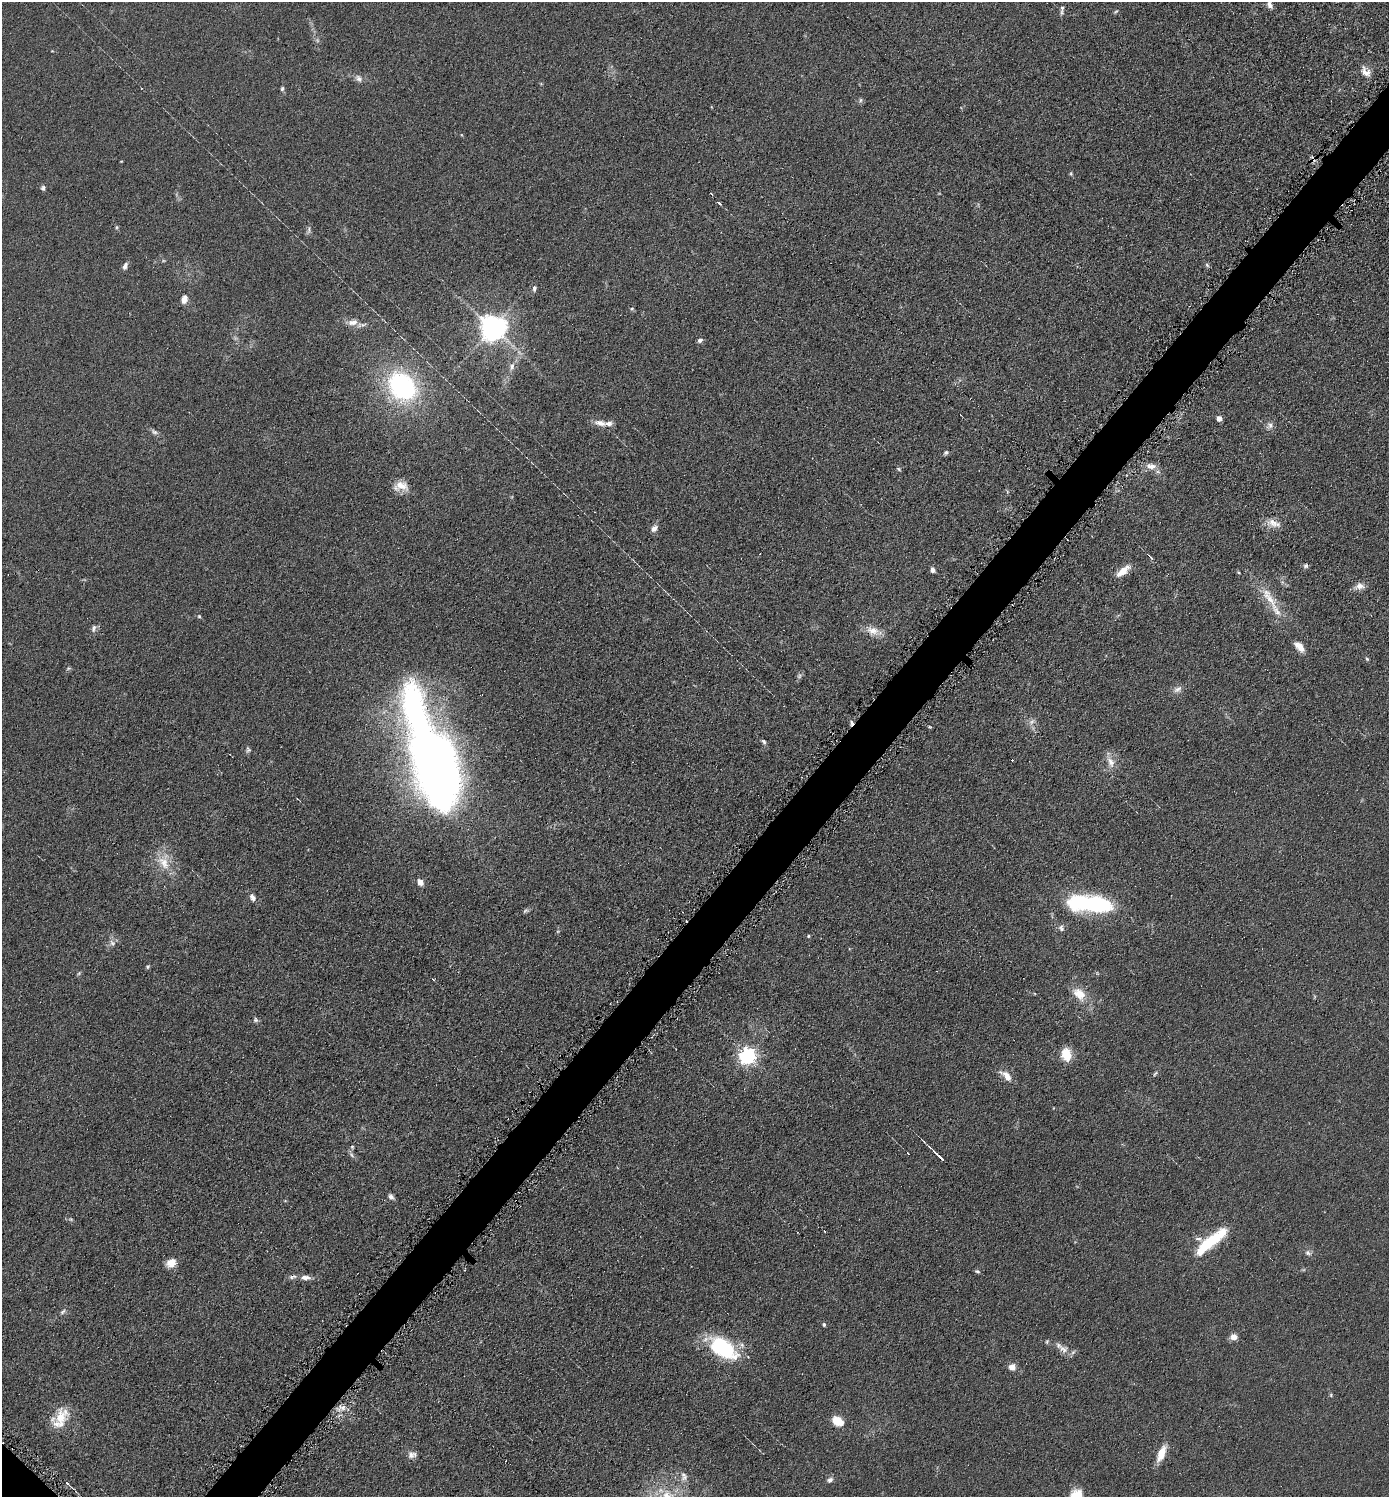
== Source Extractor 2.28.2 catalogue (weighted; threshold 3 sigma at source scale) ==
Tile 10 of 4 x 4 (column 2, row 3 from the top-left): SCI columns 1539-2925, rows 1502-2996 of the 5993 x 5990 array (HDU 1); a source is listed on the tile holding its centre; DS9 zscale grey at full resolution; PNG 1391 x 1499 px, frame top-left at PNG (2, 2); no overlay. Shown black and unused: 4% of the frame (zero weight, under 4 of 8 exposures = <1% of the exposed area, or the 3 px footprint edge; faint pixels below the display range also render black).
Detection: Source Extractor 2.28.2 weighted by HDU 2 'WHT'; one run over the whole footprint, this tile lists its part. Background 0.0898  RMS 0.0077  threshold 0.0314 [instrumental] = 3 sigma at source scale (4.09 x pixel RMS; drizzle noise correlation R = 1.36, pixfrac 0.8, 0.05/0.05 arcsec/px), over >= 5 px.
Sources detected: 117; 3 too faint to see at this stretch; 4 inside a brighter object's white glare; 4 cosmic-ray / hot-pixel residue — not listed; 10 inside a brighter listed object's ellipse — not listed separately; the other 96 listed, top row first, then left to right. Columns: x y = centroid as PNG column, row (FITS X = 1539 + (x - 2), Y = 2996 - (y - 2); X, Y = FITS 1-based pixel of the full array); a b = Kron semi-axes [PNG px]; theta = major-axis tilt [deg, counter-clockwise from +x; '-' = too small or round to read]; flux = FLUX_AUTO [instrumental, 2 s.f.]
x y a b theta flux
1270 5 11 7 -69 3.3
1116 11 8 3 38 0.96
1062 12 9 5 -81 1.7
1366 72 14 9 -48 6
359 78 11 8 -42 3.5
282 89 6 4 73 1.3
860 100 7 4 71 1.3
121 161 3 2 - 0.52
1071 174 6 4 -79 0.99
43 188 7 5 -77 1.5
720 203 6 3 -43 1.2
116 227 6 4 89 1
309 230 13 3 79 1.5
1207 265 7 4 -46 1.2
125 266 9 5 66 2.9
534 288 8 5 89 1.9
184 299 9 6 73 5.4
632 308 5 3 - 0.8
353 322 14 8 11 5.6
492 327 8 8 - 870
700 340 6 5 - 1.9
512 366 12 8 77 4.3
402 386 26 20 -46 130
1219 419 5 5 - 4.4
600 423 19 8 -11 5.7
1270 425 10 9 - 3.3
154 432 12 6 -30 2.3
946 452 7 5 32 1.5
1151 466 15 8 -6 5.8
899 469 6 4 -29 1
401 486 19 12 1 8.9
1273 523 17 10 -30 7
654 528 10 7 55 3.5
1151 558 6 3 -46 1.6
1306 566 7 6 - 1.7
932 570 6 5 - 3
1123 571 17 7 39 9.3
1238 572 4 3 - 0.66
1360 586 11 8 4 4.9
1269 598 46 11 -57 18
199 616 5 4 - 1
94 628 10 6 79 2.5
873 631 19 10 -9 9.2
1299 647 15 7 -47 6.5
1367 659 7 3 -54 1
68 668 6 4 3 1.1
799 676 8 6 76 1.7
1178 689 13 9 24 3.9
764 742 8 5 -59 1.5
248 750 8 6 -78 1.6
1110 762 19 9 -67 7.1
436 765 91 37 -72 680
164 862 24 17 -65 17
420 882 7 6 - 4.8
252 897 11 7 -62 3.2
1083 903 32 20 -6 64
525 911 8 5 37 1.5
1061 928 10 6 -82 2.3
808 936 4 4 - 0.8
112 943 8 7 - 2.7
147 967 5 5 - 1.2
79 973 6 4 46 1
433 979 5 2 - 0.91
1079 994 20 13 -44 13
256 1020 7 6 - 1.5
1066 1055 13 9 -78 15
748 1056 6 6 - 300
1155 1074 8 4 46 1.2
1007 1076 17 8 -46 7.3
352 1147 5 4 - 0.97
351 1155 9 5 -56 2.1
940 1157 12 2 -44 6.5
391 1197 8 6 -44 2.8
71 1219 7 5 -20 1.2
825 1232 2 2 - 1.2
1206 1245 27 11 47 30
1308 1253 8 6 -51 2.2
171 1263 12 9 33 7.7
977 1271 7 4 -21 1.1
292 1277 11 5 17 2.3
305 1277 13 6 -2 4.4
63 1312 8 4 42 1.7
824 1325 5 4 - 1
1234 1337 9 8 - 4.3
721 1346 30 23 -18 49
1063 1349 15 11 -31 6
1012 1367 8 7 - 5
1331 1395 5 4 - 0.86
342 1407 10 7 -11 4.3
60 1418 28 17 57 19
838 1421 8 6 -33 22
1161 1453 20 7 67 11
411 1455 11 9 -54 3.8
684 1476 14 9 -81 5.2
830 1480 9 6 37 2.5
67 1483 4 3 - 1.4
Isophote crosses this tile's border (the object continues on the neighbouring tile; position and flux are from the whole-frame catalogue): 1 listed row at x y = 1270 5